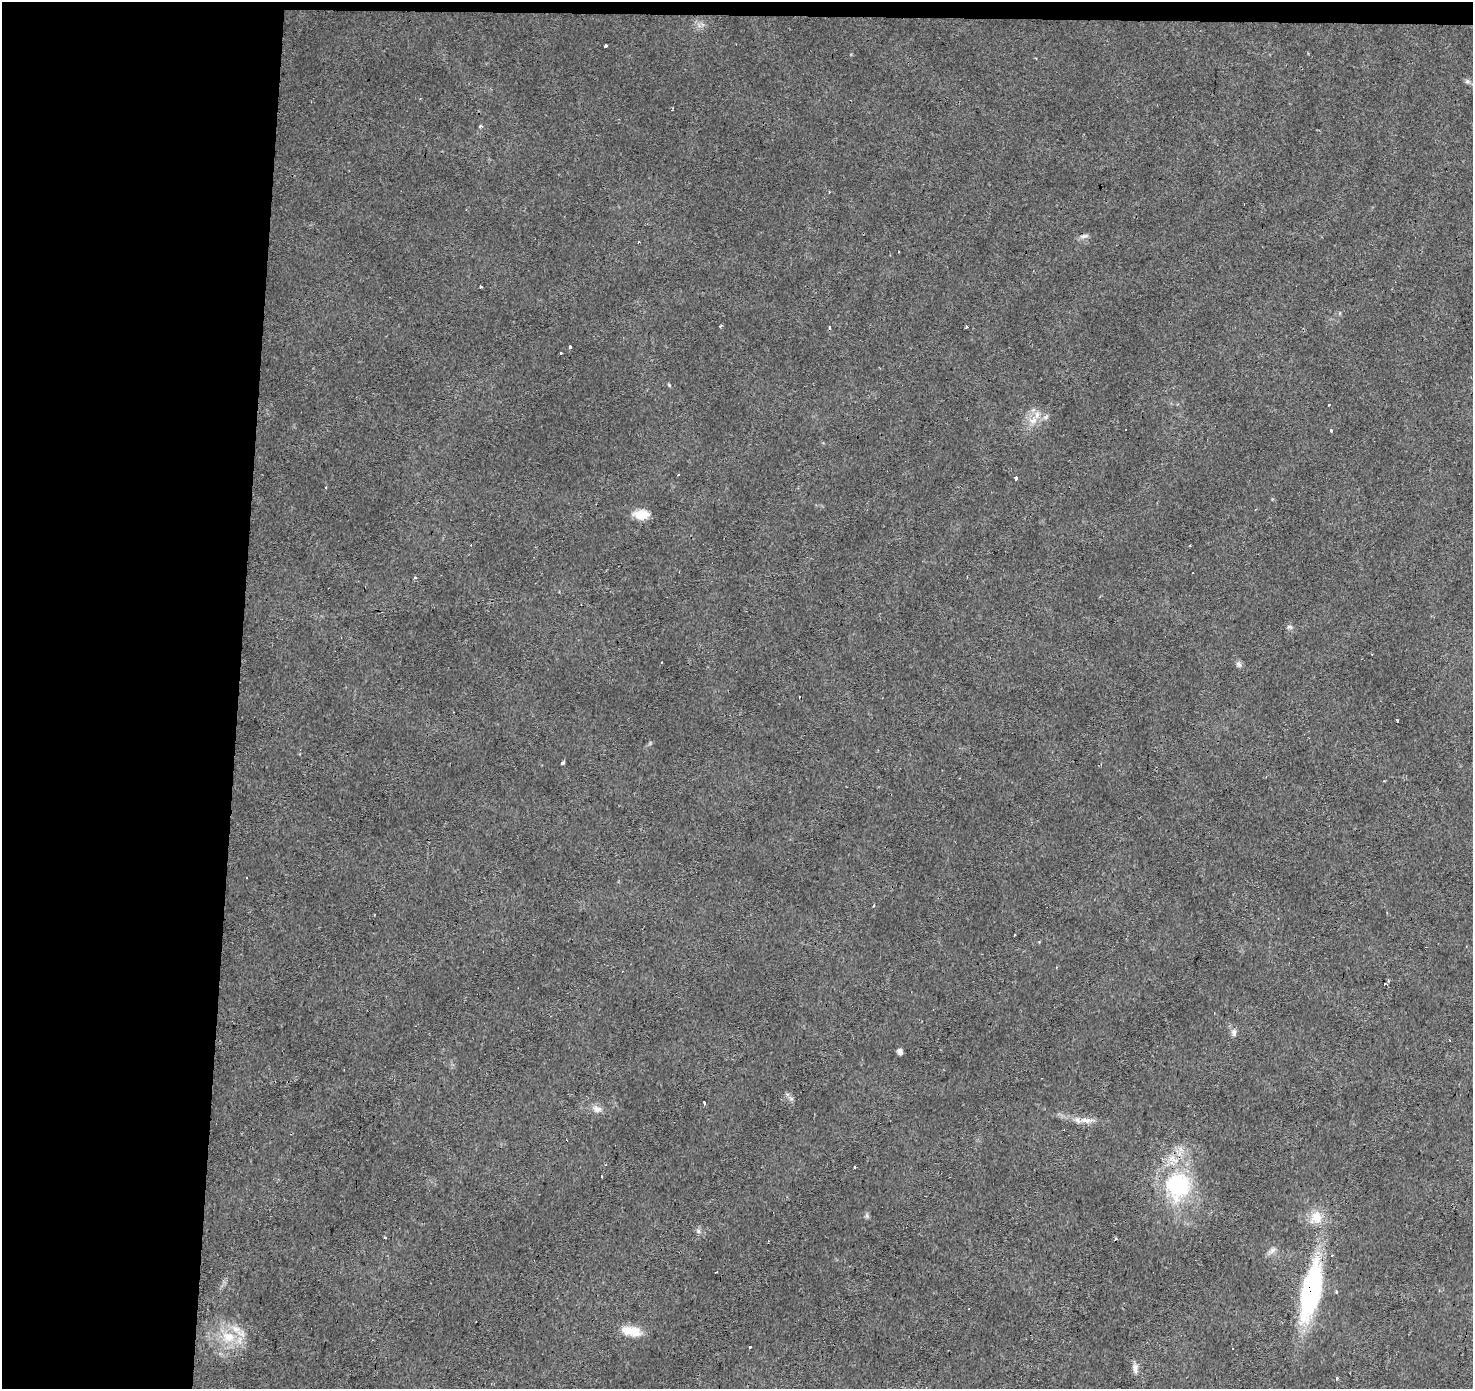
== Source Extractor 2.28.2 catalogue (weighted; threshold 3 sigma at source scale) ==
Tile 1 of 3 x 3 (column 1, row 1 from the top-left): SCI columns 5-1475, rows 3048-4434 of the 4418 x 4659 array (HDU 1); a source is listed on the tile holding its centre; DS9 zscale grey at full resolution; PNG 1475 x 1391 px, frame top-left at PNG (2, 2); no overlay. Shown black and unused: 17% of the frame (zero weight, under 2 of 3 exposures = <1% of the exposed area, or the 3 px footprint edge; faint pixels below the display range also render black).
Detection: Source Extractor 2.28.2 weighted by HDU 2 'WHT'; one run over the whole footprint, this tile lists its part. Background 0.0215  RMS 0.0033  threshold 0.015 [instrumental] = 3 sigma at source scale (4.5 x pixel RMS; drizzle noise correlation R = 1.50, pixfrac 1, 0.0396/0.0396 arcsec/px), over >= 5 px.
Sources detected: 64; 14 cosmic-ray / hot-pixel residue — not listed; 4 inside a brighter listed object's ellipse — not listed separately; the other 46 listed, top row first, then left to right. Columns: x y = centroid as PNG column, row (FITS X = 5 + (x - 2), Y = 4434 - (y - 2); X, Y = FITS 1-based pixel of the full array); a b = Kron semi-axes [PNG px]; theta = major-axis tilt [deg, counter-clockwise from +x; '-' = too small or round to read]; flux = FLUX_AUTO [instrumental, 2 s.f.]
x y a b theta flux
605 46 3 3 - 8.4
1467 81 8 5 -17 0.84
480 126 4 4 - 0.59
829 192 3 2 - 0.27
1084 236 12 5 12 1.2
481 287 3 3 - 0.41
721 326 4 2 - 0.87
966 327 3 3 - 2.6
570 347 4 3 - 1.8
560 353 3 3 - 0.78
669 385 6 3 -46 0.39
1328 405 3 3 - 1.5
1046 417 10 6 44 1.1
1033 420 13 9 18 3.3
1331 430 3 3 - 2.5
1016 478 4 3 - 2.3
326 488 3 3 - 0.71
641 514 18 11 3 4.6
415 578 3 3 - 0.9
1289 627 9 5 -1 0.78
1239 664 8 7 - 1.1
799 697 3 2 - 0.4
1396 720 3 3 - 1.6
563 763 3 3 - 8.4
873 906 4 2 - 0.31
1014 935 3 2 - 0.74
1214 1013 3 2 - 0.3
1234 1032 11 7 -80 1.3
900 1051 5 4 - 2.2
791 1098 8 4 -37 0.74
704 1103 3 3 - 2.1
597 1109 13 9 -20 2.2
1086 1120 21 8 -4 3.3
854 1167 3 3 - 1.4
1178 1186 31 28 -80 35
1316 1217 18 17 - 6.2
698 1231 7 5 -48 0.82
1115 1239 4 3 - 0.39
1272 1250 12 6 41 1.4
1311 1290 59 19 78 57
1336 1292 3 3 - 2.3
631 1331 26 11 -11 5.7
228 1337 21 17 -12 9.8
750 1347 4 3 - 1.3
1135 1368 15 7 -87 1.7
1336 1378 3 3 - 1.4
Overlapping masked pixels (flux is a lower limit): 2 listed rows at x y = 1178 1186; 1311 1290